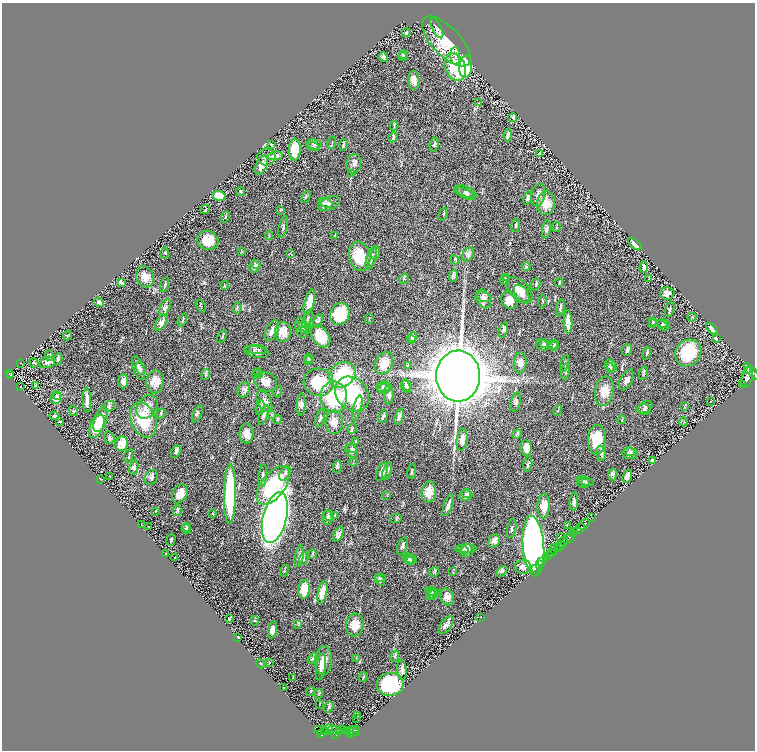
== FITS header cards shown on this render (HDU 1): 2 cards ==
NAXIS1  =                 1505
NAXIS2  =                 1496

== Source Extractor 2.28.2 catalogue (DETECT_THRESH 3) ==
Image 1505 x 1496 px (HDU 1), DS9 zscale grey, zoomed out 1/2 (1 PNG px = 2 x 2 image px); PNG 757 x 752 px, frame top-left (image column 1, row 1495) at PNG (2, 3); each listed source drawn as its Kron ellipse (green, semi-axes under 4 px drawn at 4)
Background 1.28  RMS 0.032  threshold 0.0953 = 3 sigma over >= 5 px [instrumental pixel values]
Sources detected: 359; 17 cannot appear on this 1/2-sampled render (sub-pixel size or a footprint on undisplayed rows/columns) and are neither listed nor drawn; the other 342 listed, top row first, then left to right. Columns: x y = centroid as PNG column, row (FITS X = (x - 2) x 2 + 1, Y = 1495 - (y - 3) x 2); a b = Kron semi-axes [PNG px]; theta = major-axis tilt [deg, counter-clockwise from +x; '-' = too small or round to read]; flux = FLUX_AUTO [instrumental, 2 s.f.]
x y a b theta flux
437 28 11 4 -63 17
406 33 4 3 - 12
446 41 32 14 -46 240
403 55 5 3 - 6.7
455 56 9 4 -88 24
383 57 5 3 - 15
402 57 4 3 - 7.6
455 67 14 10 -68 360
466 67 11 6 86 490
414 80 9 5 -87 37
478 103 3 2 - 2.6
513 118 4 3 - 5.4
394 126 4 2 - 4.6
508 135 6 3 81 16
393 137 5 4 - 10
332 143 6 2 78 4.1
314 144 7 5 -11 16
271 145 4 2 - 6.3
343 145 6 2 80 7.4
434 145 7 4 83 12
313 147 7 4 -18 12
295 150 11 6 88 120
539 153 4 3 - 13
275 156 7 4 9 36
266 157 9 8 - 37
354 164 10 7 76 26
261 165 10 5 69 42
352 173 4 3 - 5.5
240 192 4 3 - 7.5
466 192 11 5 -23 23
465 194 11 4 -26 20
538 195 11 6 79 36
219 196 7 4 -14 160
306 197 6 3 62 7.1
528 198 7 4 77 17
326 203 7 4 -22 18
329 203 11 6 23 37
546 203 12 9 85 81
205 209 5 2 - 5.5
280 210 3 2 - 2.7
443 214 7 3 71 5.8
225 217 6 2 65 4.9
516 226 6 3 75 7.6
283 227 11 2 76 9.6
556 227 5 2 - 3.4
546 229 9 4 79 13
269 236 4 3 - 6.2
334 236 4 2 - 3.4
208 240 10 9 - 100
635 244 8 3 -40 26
241 251 3 2 - 3.9
165 253 5 3 - 4.7
376 253 7 3 76 10
290 254 4 1 - 2.2
468 255 7 5 58 17
360 256 15 10 -77 180
371 258 12 4 74 26
455 260 5 3 - 8
255 264 5 4 - 10
255 266 6 5 - 17
526 266 4 3 - 6.9
644 267 6 3 87 19
453 276 6 3 75 13
145 277 11 8 -65 55
505 278 4 3 - 5
404 279 5 4 - 8
648 279 3 2 - 2.9
505 280 5 4 - 8.5
121 283 3 2 - 38
559 283 4 3 - 5.9
536 284 6 3 72 7.7
165 285 8 3 76 8.5
224 285 4 3 - 6.1
519 290 16 9 -45 78
667 293 7 6 - 35
522 294 10 6 -53 34
484 297 7 5 -19 18
483 299 10 7 -62 30
509 300 9 8 - 54
542 301 6 2 88 5.6
99 302 5 4 - 16
309 302 13 5 75 99
201 306 7 3 -57 7.6
165 307 9 5 66 17
237 308 5 3 - 7.3
560 308 8 2 82 11
670 309 8 3 73 11
340 314 11 9 68 230
692 317 4 3 - 5.3
307 319 10 3 72 9.4
369 319 5 2 - 3.8
182 320 7 2 65 6.5
318 321 7 3 63 9.4
161 322 9 5 57 31
568 322 12 4 -87 57
653 322 4 3 - 5.9
663 323 6 3 -19 8.8
652 324 4 3 - 6.5
663 325 7 3 -35 9.4
302 327 10 6 -78 26
305 327 7 2 -28 8.3
712 329 7 3 -46 22
305 330 5 4 - 8.4
503 330 8 4 69 12
272 331 11 6 67 37
283 332 10 8 86 83
67 335 5 3 - 6.3
321 336 12 8 -54 150
222 337 7 2 62 5.1
412 337 5 4 - 8.9
716 338 3 2 - 6.2
412 339 4 3 - 6.5
544 343 4 4 - 8.6
554 344 5 4 - 9.2
542 345 7 5 -38 15
554 346 5 4 - 9.5
257 349 11 2 -4 13
627 350 6 4 64 16
257 352 12 5 -11 24
647 353 6 2 72 7.5
688 353 14 12 46 250
49 355 5 4 - 10
309 358 5 3 - 6.4
58 359 6 4 80 10
308 360 4 3 - 8.2
47 362 8 5 14 28
34 363 5 3 - 6.3
384 363 11 8 63 91
520 363 10 6 86 35
565 363 8 3 76 11
20 364 2 1 - 3.6
407 365 3 3 - 5.4
611 366 7 5 -54 14
138 368 12 5 -71 31
140 368 6 3 -70 13
610 368 6 4 -45 11
748 370 2 2 - 1000
565 371 8 4 81 12
751 371 10 3 -48 7200
257 372 4 3 - 7.3
9 373 3 2 - 150
644 373 6 3 72 8.1
206 374 5 3 - 8.2
257 374 5 4 - 9.3
342 375 14 11 42 390
11 376 2 1 - 15
458 376 25 22 89 17000
747 377 11 5 73 10000
626 380 11 6 63 31
123 381 7 4 88 34
155 382 11 8 84 79
266 382 12 9 -29 55
319 382 15 13 -12 270
742 384 2 1 - 160
35 385 4 3 - 9.8
407 385 6 3 -59 12
21 386 2 1 - 2.1
384 387 7 5 12 15
406 387 6 3 -63 12
384 389 6 5 - 14
244 390 8 6 67 23
604 391 15 9 79 74
278 392 6 2 75 4.7
352 394 19 15 -47 440
57 395 5 4 - 16
389 395 10 4 88 19
334 397 15 13 -88 450
56 398 5 5 - 36
87 400 12 4 -88 40
264 401 11 6 -63 43
711 401 2 1 - 1.5
516 402 10 5 78 15
301 404 11 4 88 17
109 406 6 5 - 12
147 407 13 9 58 64
645 407 8 5 28 16
684 407 3 3 - 4
260 408 8 3 79 11
357 408 13 4 75 23
644 409 7 5 -17 14
558 410 5 2 - 4.7
73 411 5 3 - 5.4
161 414 5 3 - 5.8
197 414 9 4 64 11
264 415 10 4 70 19
272 415 4 3 - 5.7
54 416 5 3 - 12
383 416 6 4 70 11
399 417 8 3 71 16
320 418 9 3 76 13
101 420 13 6 69 56
143 420 18 12 -68 240
277 420 4 3 - 6.8
622 420 4 2 - 3.5
60 421 3 3 - 4.3
334 422 12 8 -88 53
684 422 4 1 - 3.2
97 426 12 6 66 100
352 428 5 4 - 8.4
246 434 10 7 -89 40
517 434 5 4 - 9
109 438 6 5 - 9.8
462 440 11 5 83 48
597 440 15 9 88 180
355 442 3 2 - 2.9
121 444 7 6 - 73
352 448 6 4 -29 12
526 448 8 5 -82 47
351 451 7 5 -52 17
630 451 6 3 -18 11
176 452 7 3 63 12
601 453 7 5 -87 15
630 453 8 5 -2 16
129 456 7 2 73 5.6
652 460 4 3 - 14
353 462 4 2 - 4.3
528 464 8 3 81 11
134 467 7 3 78 12
337 467 6 4 84 10
387 471 9 3 71 14
412 471 7 2 79 8.1
382 472 10 5 66 35
285 474 8 5 56 16
613 474 6 3 -87 21
263 475 11 3 84 15
627 476 7 3 68 55
110 477 3 1 - 2
151 477 8 6 56 17
101 479 3 2 - 3
585 481 9 4 -16 15
583 483 6 5 - 16
586 483 4 3 - 7.5
273 485 22 12 54 500
429 492 11 7 81 77
180 494 10 7 60 66
230 494 30 6 89 570
467 494 5 3 - 10
387 496 3 2 - 3.3
466 496 7 5 3 13
574 502 9 3 85 17
448 505 11 3 71 32
544 506 12 6 88 64
155 511 3 2 - 2.7
177 511 5 5 - 12
213 514 4 3 - 6.4
328 515 5 3 - 11
335 515 4 2 - 4.1
275 518 26 12 76 3400
328 518 7 5 88 20
396 518 6 3 6 7.1
592 518 2 1 - 57
584 524 6 2 41 2400
142 525 3 2 - 3.1
567 525 2 2 - 2.5
148 526 2 1 - 1.8
187 527 4 3 - 8.8
580 528 6 2 45 2700
186 529 5 4 - 10
512 529 10 2 77 7
575 531 4 2 - 940
572 533 4 2 - 660
338 534 8 4 64 24
560 537 4 2 - 12
569 537 7 3 44 2000
171 540 6 3 74 8.4
494 541 7 5 63 24
563 542 6 3 65 2000
560 545 2 2 - 1100
402 546 9 4 71 19
533 546 30 10 -86 4500
558 547 4 3 - 3100
554 548 2 1 - 260
466 549 11 4 0 22
463 551 5 4 - 10
467 551 7 6 - 21
554 551 2 2 - 900
166 554 2 2 - 5.2
312 554 4 3 - 7.6
552 554 3 2 - 1600
550 555 3 1 - 1000
299 556 11 4 79 28
547 557 3 2 - 480
175 558 2 1 - 3.1
410 558 7 4 -26 16
304 559 6 2 74 5.8
409 560 5 4 - 12
410 561 4 3 - 9.3
541 561 2 1 - 40
540 565 4 1 - 150
523 567 8 7 - 37
536 568 4 1 - 44
284 571 6 2 70 4.8
502 571 6 4 51 10
434 572 6 3 29 8.9
453 572 3 2 - 3.8
381 578 5 3 - 9
380 580 6 4 -48 12
304 589 9 6 81 90
322 592 11 4 79 69
432 592 7 4 -13 15
431 594 6 4 63 12
433 594 5 3 - 8.6
447 597 9 6 -68 35
481 617 2 1 - 3.3
229 619 3 2 - 9.3
255 621 4 4 - 6.2
298 625 4 3 - 5.3
355 625 11 8 84 82
446 625 10 5 55 31
273 630 9 4 79 35
238 637 3 2 - 13
395 656 6 4 68 12
356 658 3 2 - 3.4
313 659 6 3 48 8.2
323 660 14 8 87 62
269 663 3 2 - 2.7
261 664 5 3 - 7.3
321 667 13 4 82 34
402 670 10 5 -83 25
363 677 4 2 - 4.8
293 678 3 2 - 2.3
390 684 13 11 4 460
284 687 2 1 - 3
311 691 4 2 - 3.8
319 694 4 2 - 4.8
319 705 2 1 - 1.8
329 707 6 3 57 8
358 716 3 2 - 1.8
357 718 2 1 - 5.7
320 730 6 4 -12 1100
328 730 6 3 46 350
335 730 7 4 -19 900
342 730 4 2 - 320
348 730 4 3 - 550
356 730 3 2 - 230
324 731 4 1 - 230
339 731 3 2 - 260
353 731 6 2 -31 390
350 732 2 1 - 290
321 734 3 2 - 710
336 734 3 2 - 670
350 734 3 2 - 800
At the frame edge (FLAGS 8, measured only in part): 1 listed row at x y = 751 371
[17 sub-pixel or undisplayed-footprint detections neither listed nor drawn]